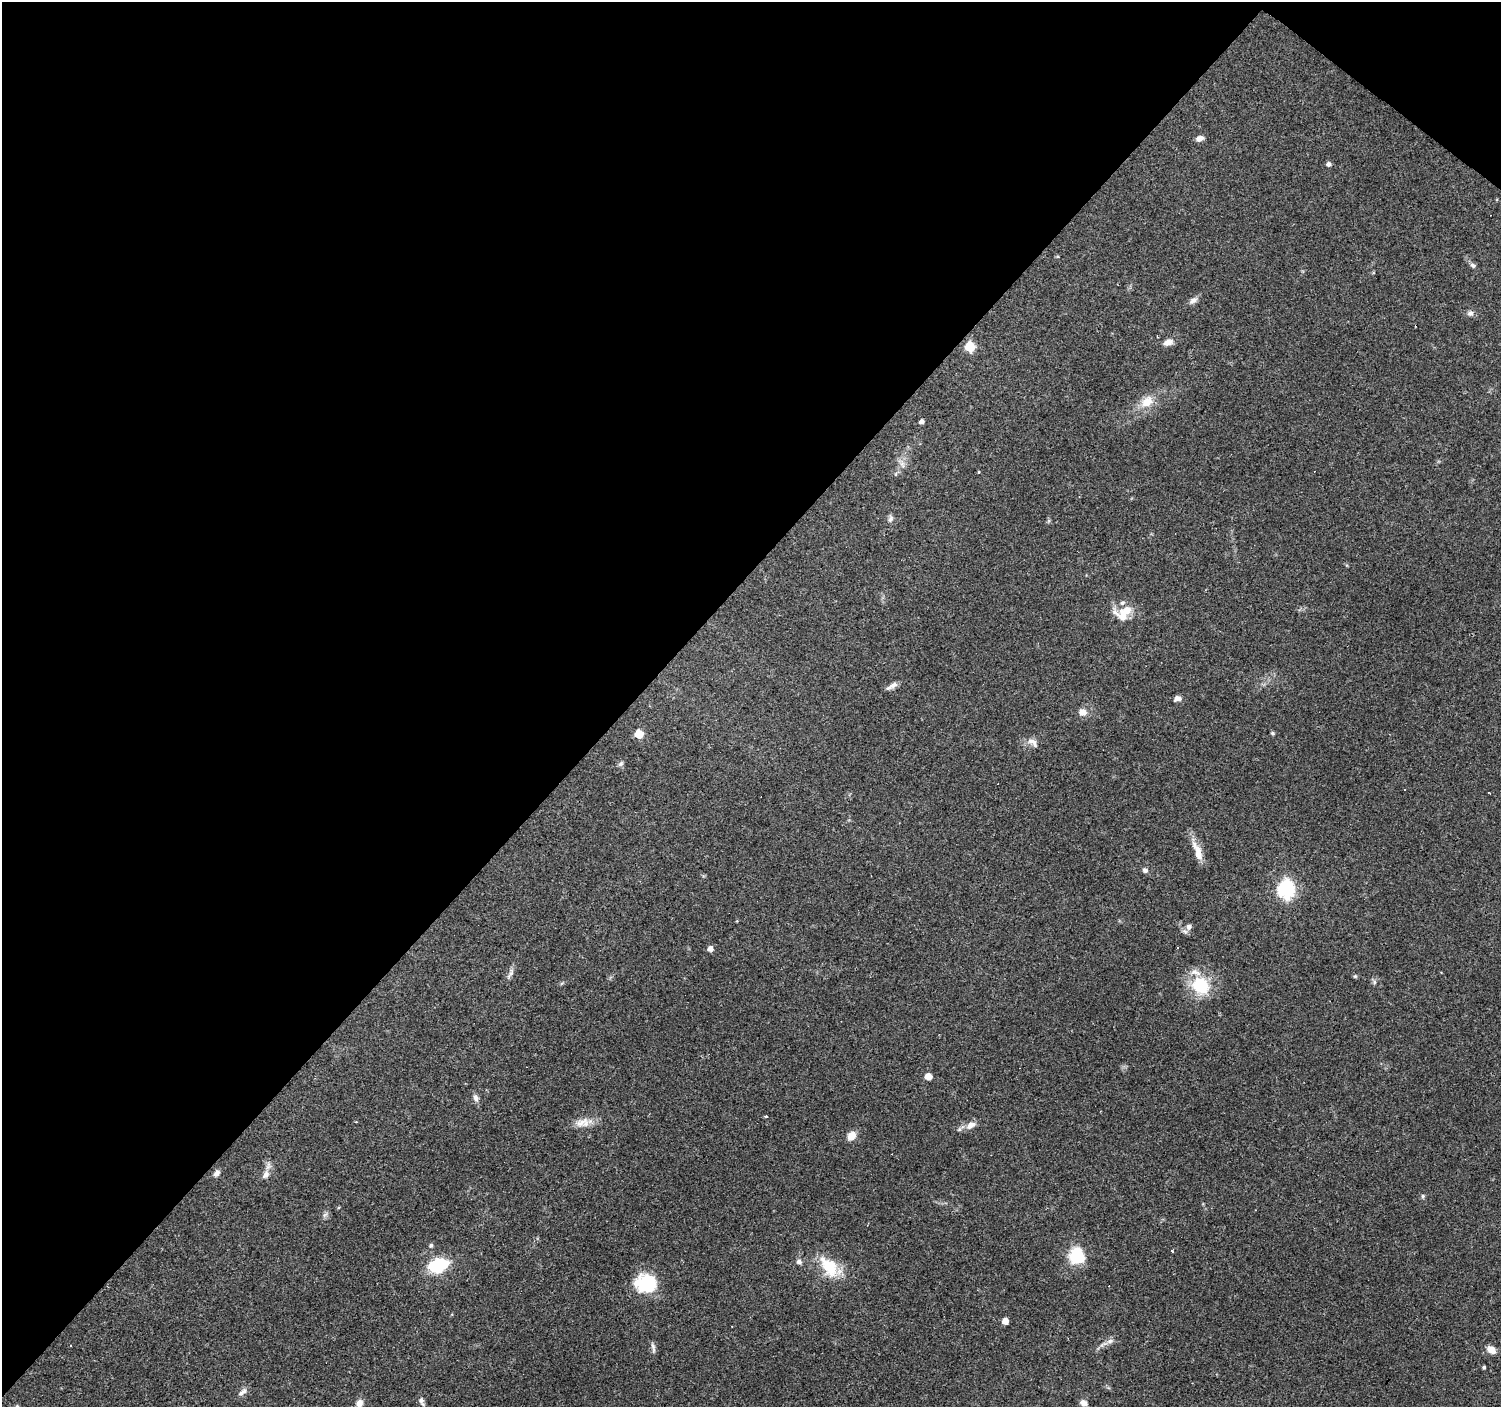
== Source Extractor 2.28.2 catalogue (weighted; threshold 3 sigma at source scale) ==
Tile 2 of 4 x 4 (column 2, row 1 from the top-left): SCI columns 1500-2998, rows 4383-5787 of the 6000 x 6021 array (HDU 1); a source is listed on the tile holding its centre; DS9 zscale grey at full resolution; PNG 1503 x 1409 px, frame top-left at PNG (2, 2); no overlay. Shown black and unused: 43% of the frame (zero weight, under 3 of 4 exposures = <1% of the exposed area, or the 3 px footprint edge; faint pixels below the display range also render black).
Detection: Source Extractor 2.28.2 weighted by HDU 2 'WHT'; one run over the whole footprint, this tile lists its part. Background 0.0861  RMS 0.0052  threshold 0.0234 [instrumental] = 3 sigma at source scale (4.5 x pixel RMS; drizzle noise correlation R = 1.50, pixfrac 1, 0.0396/0.0396 arcsec/px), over >= 5 px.
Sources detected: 72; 10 cosmic-ray / hot-pixel residue — not listed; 3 inside a brighter listed object's ellipse — not listed separately; the other 59 listed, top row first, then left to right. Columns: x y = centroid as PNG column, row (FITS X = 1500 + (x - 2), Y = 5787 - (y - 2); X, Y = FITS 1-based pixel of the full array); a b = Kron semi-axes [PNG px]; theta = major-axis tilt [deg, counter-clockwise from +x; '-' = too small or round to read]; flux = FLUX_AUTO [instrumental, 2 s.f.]
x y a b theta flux
1199 139 9 6 20 2.6
1328 164 5 5 - 1.5
1473 265 8 6 -21 1.3
1193 300 12 7 35 2.4
1470 313 9 7 16 1.7
1415 326 2 2 - 0.36
1157 336 3 2 - 0.43
1168 342 10 7 18 3.6
970 347 6 6 - 25
1147 402 19 14 40 8.5
921 421 4 4 - 2.2
902 464 12 5 -72 2.1
979 472 4 3 - 0.38
891 518 10 6 73 1.6
1122 615 26 13 -32 8.2
892 686 17 6 31 2.6
1177 698 10 6 18 2.2
1082 712 10 9 - 3.6
1272 733 4 4 - 0.87
639 734 5 5 - 15
1032 742 15 8 -28 3.3
621 764 8 5 41 1.2
1197 851 29 9 -69 7.2
1145 870 8 7 - 1.5
1286 889 7 7 - 140
1189 927 8 8 - 2.2
1177 947 3 2 - 0.51
710 949 5 5 - 3.1
510 974 18 5 61 2.1
1355 976 5 4 - 0.68
1374 982 7 4 -90 0.95
1200 985 23 20 -39 23
928 1076 5 5 - 5.2
476 1098 10 7 -59 2
581 1123 21 9 27 5.6
971 1125 14 9 31 4
852 1136 9 7 53 6.2
217 1173 9 6 54 2
265 1175 12 9 56 3.2
1423 1196 5 5 - 0.78
325 1215 9 4 48 1.2
431 1245 5 5 - 1
1171 1251 3 3 - 5
1077 1256 20 18 -76 16
799 1262 8 6 -15 1.6
438 1265 16 11 20 32
830 1267 34 19 -47 17
646 1284 21 18 -3 29
1005 1321 5 5 - 5.8
1110 1341 10 6 11 2
71 1346 3 3 - 1
653 1347 14 4 -81 1.7
1491 1350 11 7 -39 4.2
1484 1367 3 3 - 0.84
243 1392 15 6 35 2.4
421 1400 9 7 -79 1.9
359 1403 11 8 64 2.8
1084 1403 8 6 -22 2.8
17 1406 5 4 - 0.72
Isophote crosses this tile's border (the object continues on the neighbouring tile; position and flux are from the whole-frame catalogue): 1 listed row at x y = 17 1406